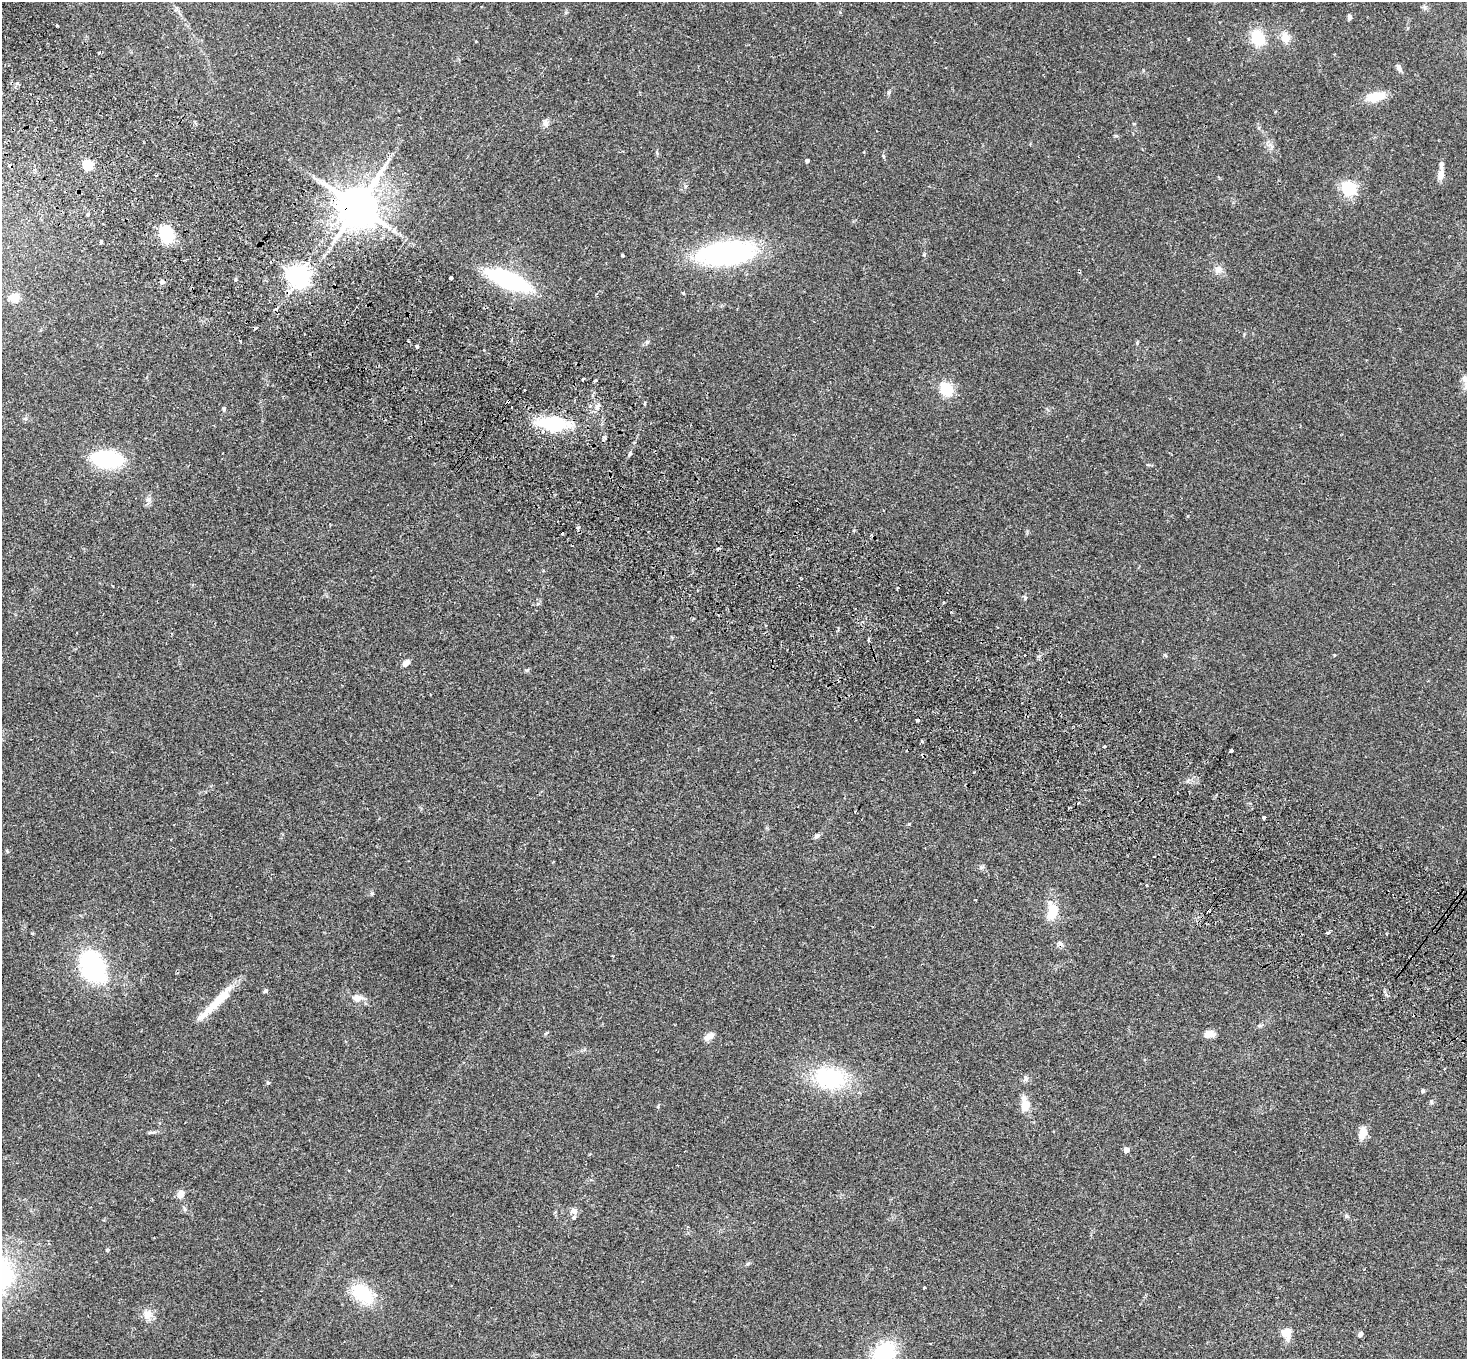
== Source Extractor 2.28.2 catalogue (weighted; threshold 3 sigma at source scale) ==
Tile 11 of 4 x 4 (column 3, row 3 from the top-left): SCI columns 2971-4435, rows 1700-3056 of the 5937 x 5974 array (HDU 1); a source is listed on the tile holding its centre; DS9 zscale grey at full resolution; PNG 1469 x 1361 px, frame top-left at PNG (2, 2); no overlay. Shown black and unused: <1% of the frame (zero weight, under 2 of 3 exposures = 3% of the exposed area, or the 3 px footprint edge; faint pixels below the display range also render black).
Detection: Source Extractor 2.28.2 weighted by HDU 2 'WHT'; one run over the whole footprint, this tile lists its part. Background 0.126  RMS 0.0096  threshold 0.0434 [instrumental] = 3 sigma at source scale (4.5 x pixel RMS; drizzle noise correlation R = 1.50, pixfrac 1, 0.05/0.05 arcsec/px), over >= 5 px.
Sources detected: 111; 17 cosmic-ray / hot-pixel residue — not listed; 5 inside a brighter listed object's ellipse — not listed separately; the other 89 listed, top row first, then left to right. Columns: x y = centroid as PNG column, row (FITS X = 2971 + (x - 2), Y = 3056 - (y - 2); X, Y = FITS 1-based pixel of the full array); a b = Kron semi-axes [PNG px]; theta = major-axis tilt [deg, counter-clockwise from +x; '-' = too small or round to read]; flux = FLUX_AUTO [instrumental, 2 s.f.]
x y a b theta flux
1424 7 9 4 -89 1.9
1349 17 7 4 89 2.3
57 25 3 3 - 3.3
1285 37 15 11 -67 9.9
1258 38 17 14 -64 28
475 41 3 3 - 2.3
1399 68 10 6 -62 3.2
1375 97 21 9 13 21
546 123 11 7 -88 4
1271 146 11 5 -46 3.5
807 161 4 4 - 2.8
88 165 9 7 -40 24
1441 174 11 7 78 7.5
1349 188 6 6 - 220
357 206 12 11 - 3800
87 215 3 3 - 2.7
167 234 14 11 -62 45
101 242 3 3 - 2.2
726 253 46 20 6 220
622 255 3 3 - 1.7
1218 269 11 10 - 5.8
299 276 7 7 - 730
451 278 3 3 - 44
235 280 5 3 - 1
508 280 35 13 -23 140
290 293 6 5 - 4.1
683 293 4 3 - 1.2
14 298 12 11 - 9.5
647 342 5 5 - 1.8
1137 343 7 3 -86 1
417 346 4 3 - 4.2
583 379 3 3 - 4.2
1465 379 11 8 -37 4.7
595 380 3 3 - 4.1
946 389 16 13 -49 23
525 390 3 2 - 1.3
224 409 6 4 -83 1.5
553 423 25 13 -5 67
630 454 5 4 - 1.4
107 459 21 11 -7 110
149 499 8 6 15 3
578 528 4 4 - 1.6
718 548 3 2 - 2.1
1025 597 7 4 -66 1.3
868 639 3 3 - 7.6
1165 655 6 4 -45 1.2
1334 655 4 3 - 0.66
406 663 8 5 40 6.1
917 720 3 3 - 4.4
922 741 4 3 - 1.3
1104 746 3 3 - 1.3
1231 751 4 3 - 5.3
1264 817 3 3 - 5.2
817 836 7 5 36 3.1
1154 856 3 2 - 1.1
981 868 7 4 2 1.8
372 894 5 5 - 1.4
975 900 3 2 - 0.92
1052 912 20 11 79 21
1327 933 3 2 - 3.3
92 966 34 23 -62 110
265 991 6 5 - 1.5
357 998 11 8 -4 8
216 1003 57 8 44 30
546 1033 7 3 35 1.2
1209 1034 12 8 4 6.7
709 1036 13 7 32 5.9
830 1078 25 17 -10 100
1026 1079 9 6 64 2.7
268 1083 5 4 - 1.2
1423 1091 4 4 - 2.2
1431 1102 6 4 -89 1.3
1025 1105 12 7 -85 20
152 1132 14 3 5 2.3
1362 1133 13 8 80 11
1126 1150 4 4 - 8.3
349 1170 3 2 - 0.63
180 1194 9 7 76 6.6
185 1209 7 4 -71 1.5
574 1211 9 8 - 4.3
1346 1216 7 5 -17 1.8
107 1249 5 3 - 0.99
924 1288 3 3 - 2.3
362 1294 26 17 -40 43
147 1314 13 12 - 8.4
1286 1333 7 6 - 16
1360 1334 5 4 - 4.2
1288 1339 9 6 54 3.6
884 1353 26 19 47 60
Overlapping masked pixels (flux is a lower limit): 2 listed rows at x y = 357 206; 553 423
Isophote crosses this tile's border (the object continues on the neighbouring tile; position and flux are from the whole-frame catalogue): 2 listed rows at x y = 1465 379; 884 1353
Unlisted compact peaks at least as high as the median listed source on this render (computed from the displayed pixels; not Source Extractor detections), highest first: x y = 527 670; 909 824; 889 92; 1116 136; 645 403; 924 255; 1188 516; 1187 781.